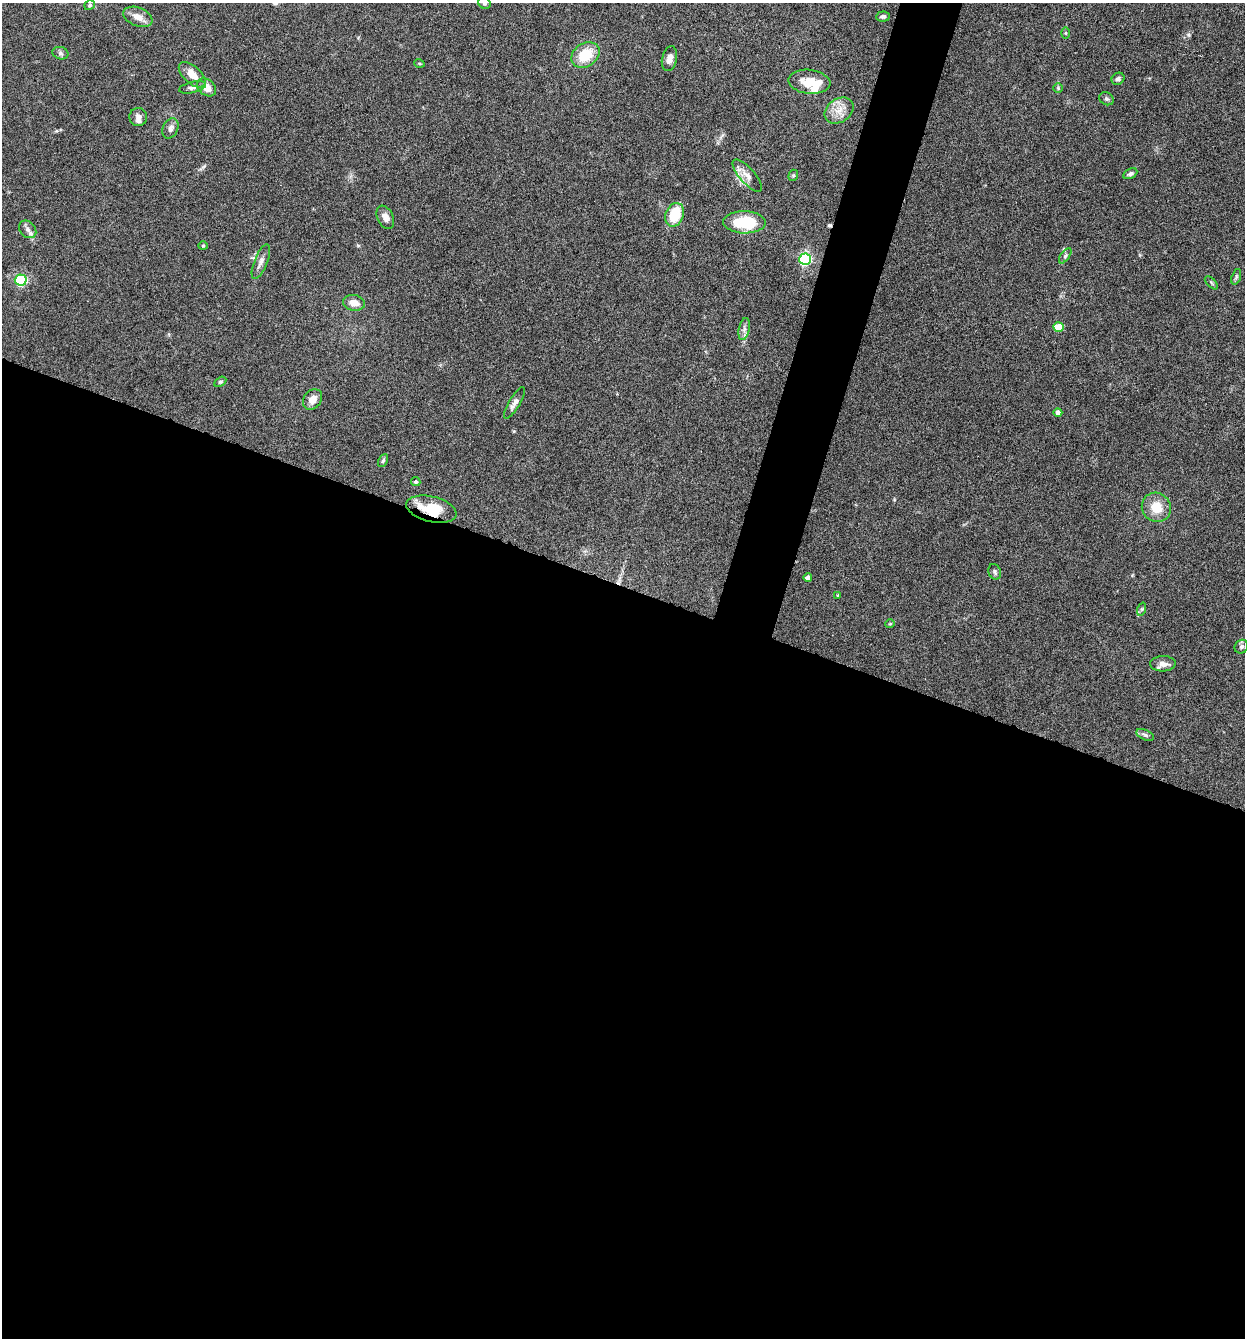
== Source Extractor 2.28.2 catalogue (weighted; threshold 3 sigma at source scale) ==
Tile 14 of 4 x 4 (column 2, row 4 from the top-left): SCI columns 1373-2615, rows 4-1339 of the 5359 x 5349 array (HDU 1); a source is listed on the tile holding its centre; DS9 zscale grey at full resolution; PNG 1247 x 1340 px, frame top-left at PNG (2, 3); each listed source drawn as its Kron ellipse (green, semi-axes under 4 px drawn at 4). Shown black and unused: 59% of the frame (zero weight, under 4 of 8 exposures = <1% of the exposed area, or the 3 px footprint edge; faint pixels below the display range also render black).
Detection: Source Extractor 2.28.2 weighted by HDU 2 'WHT'; one run over the whole footprint, this tile lists its part. Background 0.125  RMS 0.005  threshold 0.0203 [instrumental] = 3 sigma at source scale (4.09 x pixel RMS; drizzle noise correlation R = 1.36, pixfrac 0.8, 0.05/0.05 arcsec/px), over >= 5 px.
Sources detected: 56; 1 cosmic-ray / hot-pixel residue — neither listed nor drawn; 3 inside a brighter listed object's ellipse — not listed separately; the other 52 listed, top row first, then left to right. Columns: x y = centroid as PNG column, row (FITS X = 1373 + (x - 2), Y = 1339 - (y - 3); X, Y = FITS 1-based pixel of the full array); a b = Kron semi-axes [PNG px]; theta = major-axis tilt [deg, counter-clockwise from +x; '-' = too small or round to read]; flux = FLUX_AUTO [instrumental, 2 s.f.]
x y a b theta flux
484 3 6 5 - 0.96
90 5 5 4 - 0.67
883 16 7 5 4 1.1
138 17 15 9 -22 4.2
1066 33 5 3 - 0.43
60 53 8 6 -16 1.1
585 55 15 11 35 13
669 59 13 7 78 2.8
419 63 5 3 - 0.45
192 75 16 8 -42 5.5
1118 79 6 6 - 1.4
809 82 21 12 -6 8.3
192 87 14 5 13 1.7
207 87 10 7 -40 4.8
1058 88 5 5 - 0.61
1107 99 8 6 -32 0.99
839 111 16 11 34 5.5
138 117 9 8 - 2
170 128 10 7 64 2.1
1130 174 7 4 27 1.1
747 175 20 7 -49 3.6
793 175 6 4 69 0.64
675 215 12 9 70 16
385 217 12 8 -65 2.6
744 222 21 11 -2 21
28 229 10 7 -47 2.1
203 246 4 4 - 0.55
1065 256 9 4 55 1
805 259 6 5 - 68
261 262 18 6 68 2.6
1236 277 8 4 72 0.86
21 280 6 5 - 54
1211 283 8 3 -46 0.61
354 303 11 7 -11 4.1
1059 327 5 5 - 14
744 329 11 5 78 1.8
220 382 7 4 28 0.69
313 399 11 8 51 3.6
514 403 18 5 59 2.3
1058 413 4 4 - 2.6
383 460 7 4 63 0.89
416 482 5 4 - 0.86
1156 507 15 14 - 8.6
431 509 26 12 -14 13
995 572 8 6 -68 1
808 578 4 4 - 2.4
838 596 4 3 - 0.4
1142 609 7 4 71 0.72
890 624 5 4 - 0.48
1241 647 7 6 - 1.1
1163 664 12 7 2 2.9
1145 735 9 5 -25 1.2
Overlapping masked pixels (flux is a lower limit): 1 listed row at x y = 431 509
Isophote crosses this tile's border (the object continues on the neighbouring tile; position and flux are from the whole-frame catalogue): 1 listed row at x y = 484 3